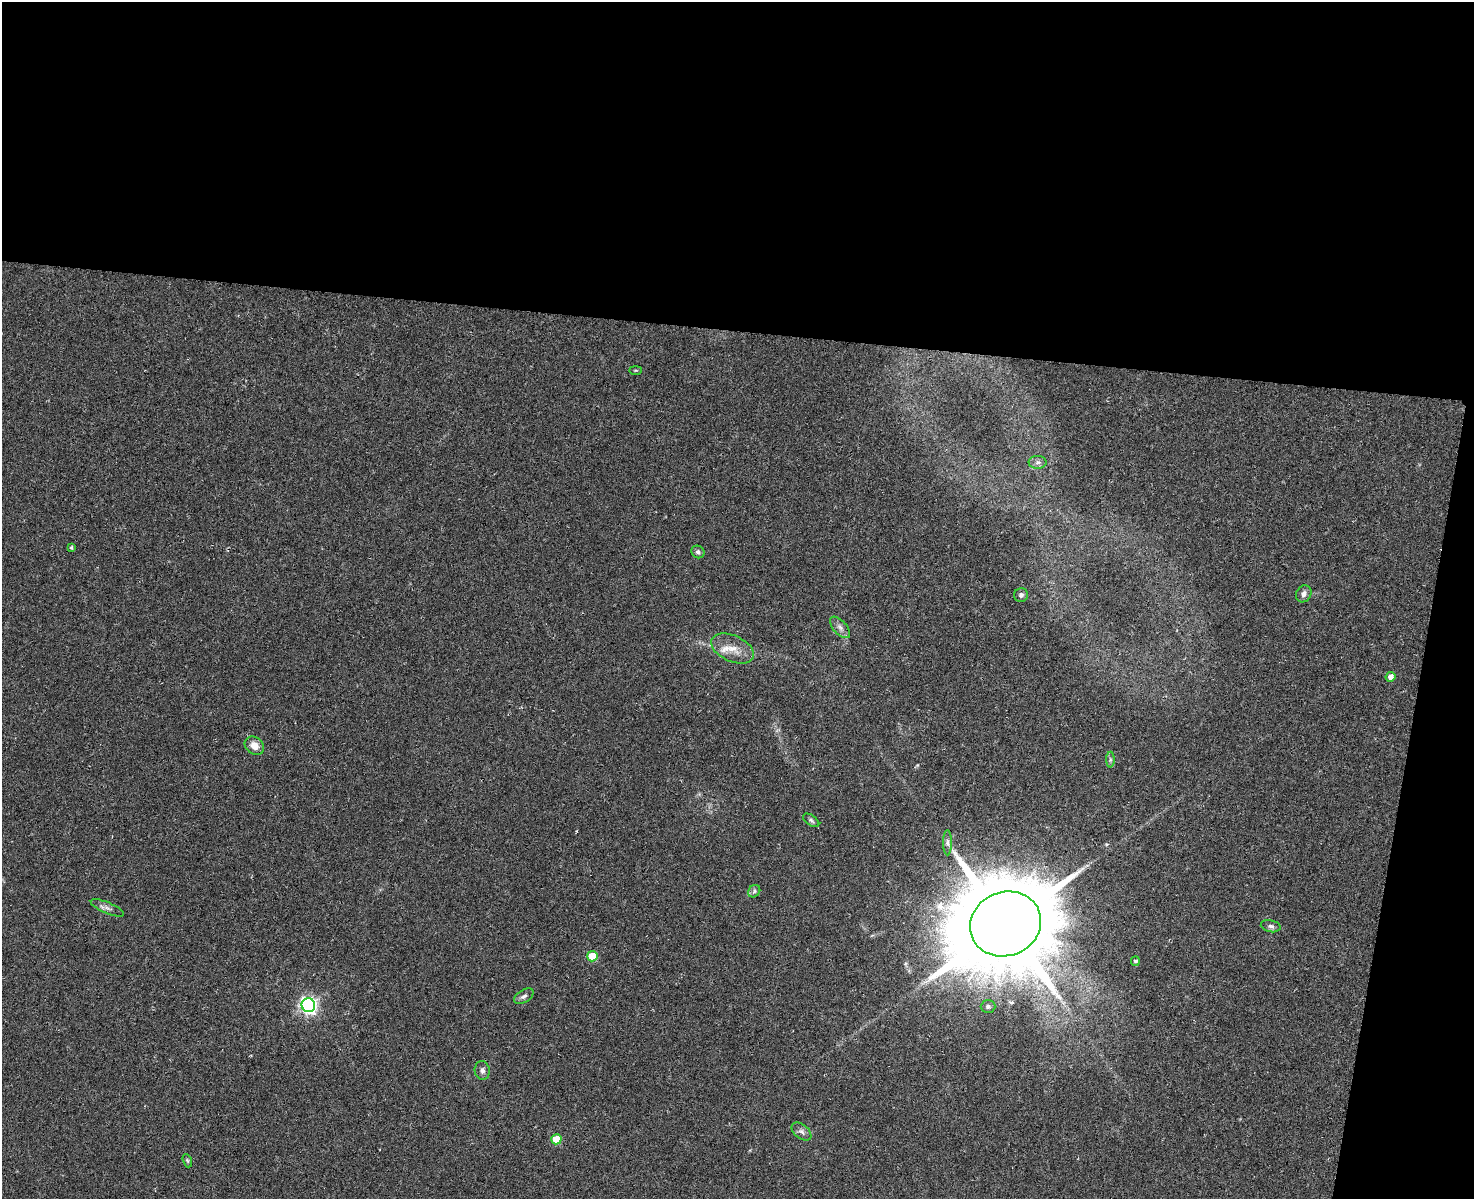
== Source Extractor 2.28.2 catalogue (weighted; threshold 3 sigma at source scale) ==
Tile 3 of 3 x 2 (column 3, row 1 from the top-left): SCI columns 2949-4420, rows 1478-2674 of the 4422 x 2925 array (HDU 1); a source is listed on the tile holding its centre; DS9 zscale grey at full resolution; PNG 1476 x 1201 px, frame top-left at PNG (2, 2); each listed source drawn as its Kron ellipse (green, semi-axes under 4 px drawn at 4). Shown black and unused: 31% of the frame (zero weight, under 3 of 6 exposures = <1% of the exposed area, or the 3 px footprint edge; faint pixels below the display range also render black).
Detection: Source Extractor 2.28.2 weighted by HDU 2 'WHT'; one run over the whole footprint, this tile lists its part. Background 0.0739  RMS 0.0063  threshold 0.0256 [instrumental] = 3 sigma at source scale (4.09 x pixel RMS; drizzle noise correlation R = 1.36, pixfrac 0.8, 0.0396/0.0396 arcsec/px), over >= 5 px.
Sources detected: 27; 1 inside a brighter listed object's ellipse — not listed separately; the other 26 listed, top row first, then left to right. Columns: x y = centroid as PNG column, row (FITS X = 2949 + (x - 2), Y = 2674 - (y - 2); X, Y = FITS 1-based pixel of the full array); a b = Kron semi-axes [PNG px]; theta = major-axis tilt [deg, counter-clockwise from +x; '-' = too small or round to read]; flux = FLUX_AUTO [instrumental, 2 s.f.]
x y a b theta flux
635 370 6 3 0 0.6
1038 462 9 6 1 1.9
71 547 4 3 - 0.92
698 552 7 6 - 1.6
1304 594 9 7 60 2.8
1021 595 7 6 - 1.8
840 627 13 6 -49 2.8
733 648 23 13 -24 9.1
1390 677 5 4 - 3.8
254 746 10 8 -39 5.8
1110 760 8 4 90 1.2
811 820 9 5 -35 1.3
948 843 13 4 -90 1.9
754 891 7 5 49 1.3
107 908 18 5 -23 2.6
1006 924 36 32 22 8100
1271 926 10 6 -11 1.7
592 956 5 5 - 18
1135 961 5 4 - 1.3
524 996 11 6 32 2
308 1005 7 7 - 190
988 1007 7 6 - 1.4
482 1070 9 7 -80 2.3
801 1132 11 7 -39 2.5
556 1139 5 5 - 19
187 1161 7 4 -70 0.81